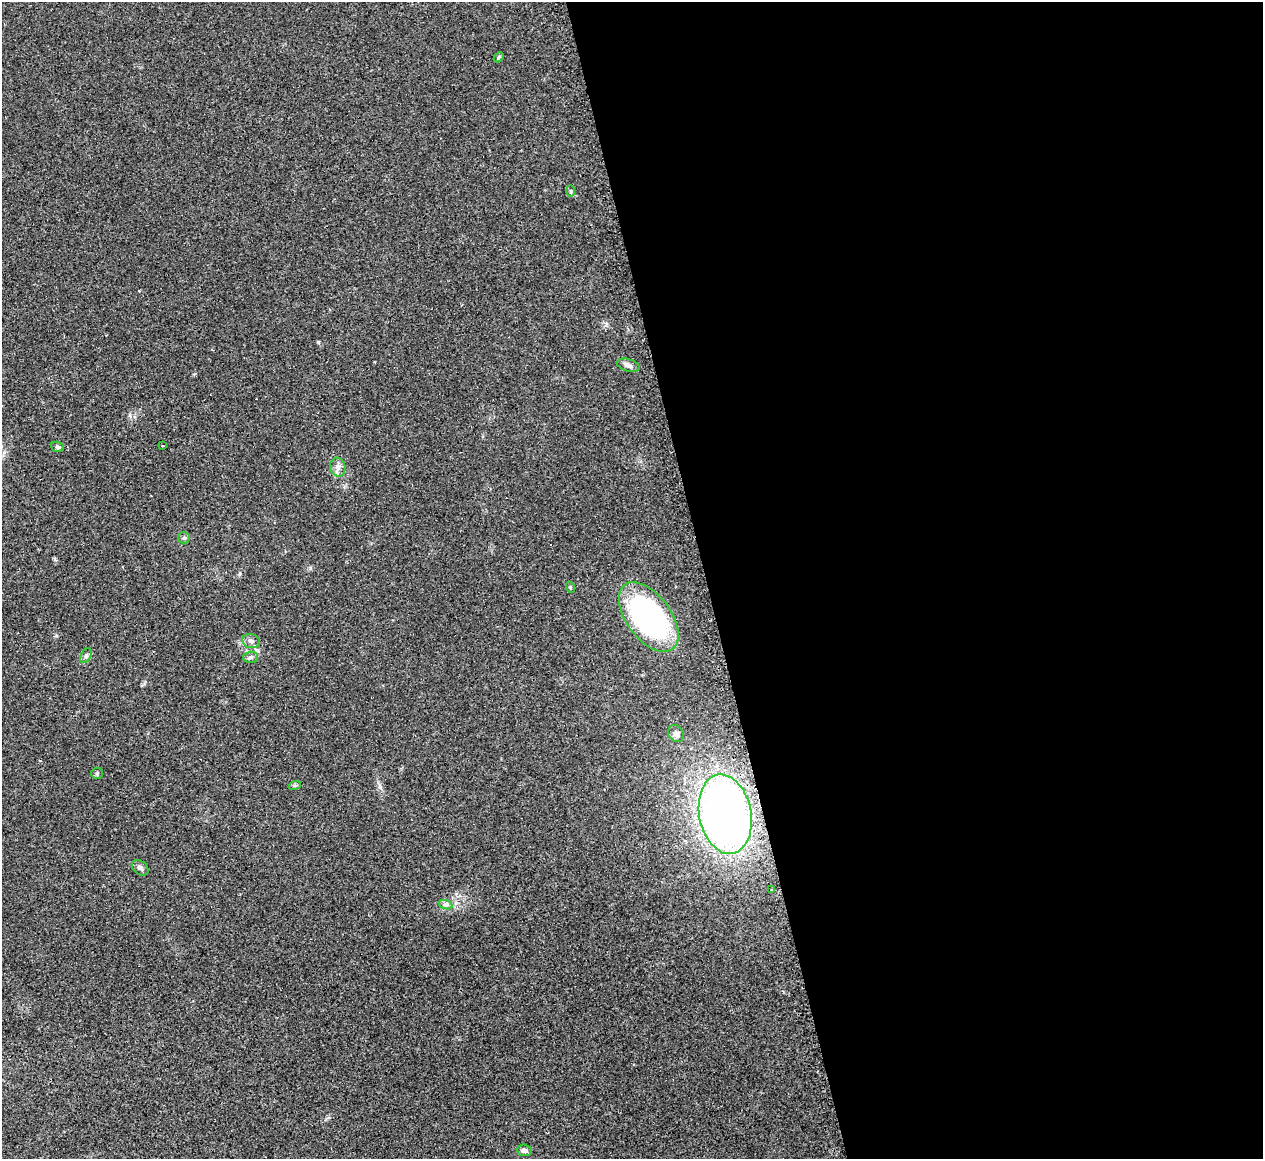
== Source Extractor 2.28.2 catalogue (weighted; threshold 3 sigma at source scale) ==
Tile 8 of 4 x 4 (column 4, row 2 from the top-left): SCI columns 3813-5073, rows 2576-3732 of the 5073 x 5080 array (HDU 1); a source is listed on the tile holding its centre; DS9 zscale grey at full resolution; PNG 1265 x 1161 px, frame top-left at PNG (2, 2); each listed source drawn as its Kron ellipse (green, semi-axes under 4 px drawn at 4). Shown black and unused: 44% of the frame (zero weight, under 2 of 3 exposures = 2% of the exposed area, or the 3 px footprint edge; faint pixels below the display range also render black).
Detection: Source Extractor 2.28.2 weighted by HDU 2 'WHT'; one run over the whole footprint, this tile lists its part. Background 0.059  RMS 0.0071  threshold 0.0318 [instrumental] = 3 sigma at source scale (4.5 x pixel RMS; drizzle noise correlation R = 1.50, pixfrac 1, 0.05/0.05 arcsec/px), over >= 5 px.
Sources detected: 22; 2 cosmic-ray / hot-pixel residue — neither listed nor drawn; the other 20 listed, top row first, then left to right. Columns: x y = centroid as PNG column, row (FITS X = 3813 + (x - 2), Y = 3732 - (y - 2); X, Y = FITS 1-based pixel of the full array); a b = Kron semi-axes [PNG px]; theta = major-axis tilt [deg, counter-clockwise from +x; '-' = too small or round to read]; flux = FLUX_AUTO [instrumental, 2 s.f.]
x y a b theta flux
499 57 6 4 47 0.95
570 191 6 4 -88 0.92
628 365 12 6 -16 2.5
163 446 3 2 - 0.87
57 447 6 5 - 1.2
338 467 9 7 -75 3.5
184 538 6 5 - 1.3
570 587 6 3 -72 0.79
649 617 40 22 -53 160
251 641 9 7 -16 2.7
86 656 8 5 63 1.5
251 657 7 5 1 1.6
676 734 9 7 -53 3
97 773 6 5 - 0.95
295 785 6 4 18 0.9
725 814 40 26 -79 440
140 868 9 6 -40 2.6
772 890 3 3 - 0.92
446 905 7 4 -18 1.5
524 1150 7 6 - 2.6
Overlapping masked pixels (flux is a lower limit): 1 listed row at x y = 725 814
Unlisted compact peaks at least as high as the median listed source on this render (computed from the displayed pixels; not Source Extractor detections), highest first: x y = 318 342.